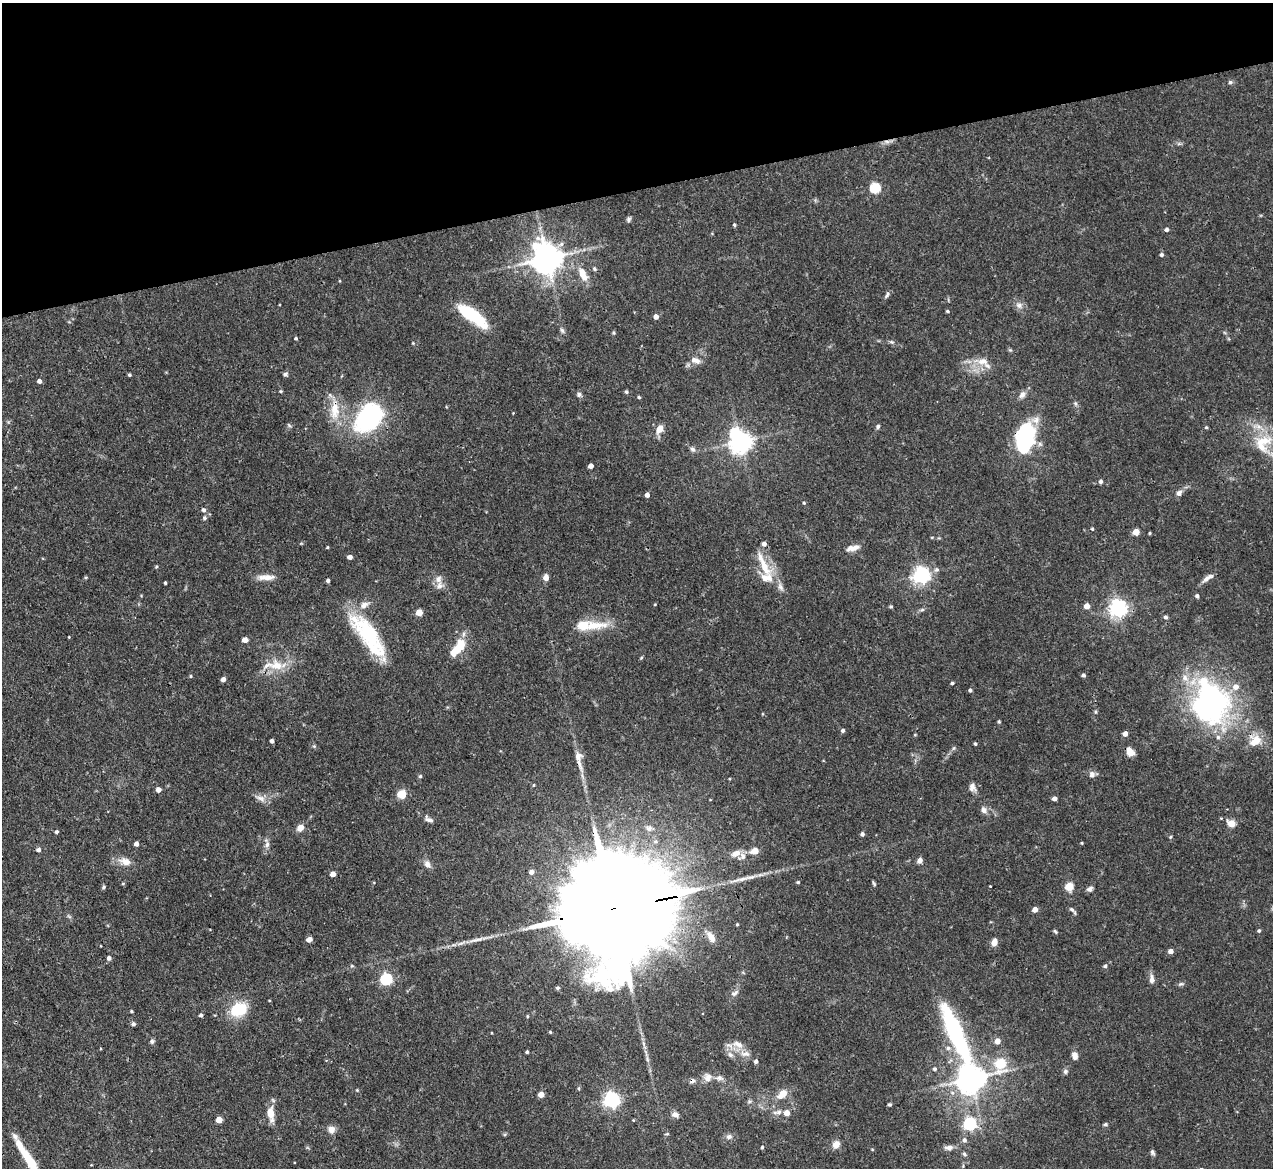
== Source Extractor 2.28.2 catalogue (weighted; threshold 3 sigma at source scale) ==
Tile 3 of 4 x 4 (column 3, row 1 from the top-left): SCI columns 2543-3813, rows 3760-4925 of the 5085 x 5067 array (HDU 1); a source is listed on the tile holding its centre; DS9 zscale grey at full resolution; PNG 1275 x 1170 px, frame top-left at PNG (2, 3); no overlay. Shown black and unused: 16% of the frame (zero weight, under 3 of 4 exposures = <1% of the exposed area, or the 3 px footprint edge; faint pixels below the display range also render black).
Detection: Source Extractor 2.28.2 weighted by HDU 2 'WHT'; one run over the whole footprint, this tile lists its part. Background 0.0807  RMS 0.0035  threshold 0.0159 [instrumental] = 3 sigma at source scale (4.5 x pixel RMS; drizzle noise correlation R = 1.50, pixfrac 1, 0.05/0.05 arcsec/px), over >= 5 px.
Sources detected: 215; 5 inside a brighter object's white glare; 3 cosmic-ray / hot-pixel residue — not listed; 20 inside a brighter listed object's ellipse — not listed separately; the other 187 listed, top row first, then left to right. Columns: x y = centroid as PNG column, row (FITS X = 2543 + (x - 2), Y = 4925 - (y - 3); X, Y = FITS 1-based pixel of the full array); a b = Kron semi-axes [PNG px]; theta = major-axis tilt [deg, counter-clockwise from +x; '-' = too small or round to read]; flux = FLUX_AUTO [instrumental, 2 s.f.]
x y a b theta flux
1230 82 5 5 - 0.62
875 188 5 5 - 29
629 219 7 6 - 0.8
734 225 4 3 - 0.55
1166 230 5 4 - 1
1161 255 5 4 - 0.78
547 258 9 9 - 660
594 269 6 5 - 0.59
583 275 19 9 -63 4.7
340 281 4 3 - 0.28
887 295 11 4 59 0.86
1019 305 9 8 - 1.7
947 311 4 3 - 0.43
472 315 32 10 -35 22
656 317 5 4 - 2.1
562 330 8 5 -63 0.8
614 333 5 4 - 0.44
296 338 4 4 - 0.49
892 342 7 5 -11 0.65
413 343 4 4 - 0.3
695 360 14 8 -20 2.2
983 361 15 9 -2 3.7
285 374 6 6 - 0.75
129 375 3 3 - 0.53
39 381 4 4 - 1.5
281 391 4 3 - 0.41
626 392 5 4 - 0.54
579 394 7 6 - 0.89
1022 395 10 8 61 1.6
639 397 4 3 - 0.52
1075 403 6 4 -45 0.62
335 410 30 12 87 8.1
368 420 39 30 32 37
289 425 7 4 -45 0.51
878 426 6 5 - 0.68
1206 427 4 4 - 0.4
659 429 11 7 62 3.2
1027 434 27 23 -73 23
1262 441 28 13 13 8.5
740 442 7 7 - 280
693 449 8 6 -44 1
591 466 4 4 - 2.2
1101 482 4 4 - 0.95
1179 493 7 6 - 1.5
647 495 4 4 - 1.8
804 503 4 4 - 0.45
203 510 6 5 - 1.1
205 518 6 5 - 0.62
1092 529 4 3 - 0.4
1136 532 5 4 - 5.9
1150 533 3 3 - 0.39
327 547 4 3 - 0.36
855 547 17 6 25 2.3
350 557 4 4 - 1.8
156 566 4 3 - 0.42
764 567 28 11 -61 8.3
937 569 6 6 - 0.87
921 575 6 6 - 140
266 577 23 6 1 3.1
546 578 5 4 - 3.6
1208 578 18 6 33 1.9
328 580 4 4 - 0.83
165 583 3 3 - 0.46
439 585 11 10 - 2.1
1197 596 4 4 - 0.84
891 606 5 3 - 0.42
1087 606 4 4 - 3
1118 608 6 6 - 160
922 610 6 4 2 0.57
419 612 4 4 - 5.8
1166 617 5 4 - 0.91
594 625 40 11 4 8.9
369 634 53 19 -47 27
245 640 5 4 - 2.9
457 649 24 11 62 8.7
641 658 5 4 - 0.4
276 665 22 15 -6 7.6
1083 675 4 4 - 0.88
191 676 5 3 - 0.37
223 679 4 4 - 2
952 683 4 3 - 0.66
970 690 4 4 - 0.76
1211 702 51 34 -83 94
1096 712 6 4 -90 0.43
999 721 4 4 - 0.4
843 730 4 4 - 0.88
1125 734 4 4 - 2.3
915 735 4 3 - 0.29
272 741 4 4 - 1
1255 741 18 14 32 5.8
975 744 4 3 - 0.53
314 746 5 5 - 0.45
954 748 6 4 70 0.52
1130 752 7 6 - 4.9
578 756 12 11 - 2.4
1092 774 8 7 - 1.5
420 776 5 4 - 0.6
534 785 5 3 - 0.32
972 787 11 8 -75 1.8
158 790 4 4 - 2.6
401 794 5 5 - 12
261 798 15 7 -21 2.2
1054 799 4 4 - 2
984 810 10 7 -57 1.6
429 819 13 6 -29 1.6
1231 824 5 5 - 8.9
300 828 8 7 - 2.7
649 828 9 8 - 1.4
56 832 4 4 - 0.68
862 834 4 4 - 1.1
1170 837 5 3 - 0.36
1081 843 4 3 - 0.36
136 844 4 4 - 1.6
267 844 9 6 81 1.4
38 850 5 4 - 1.2
755 851 7 5 10 3.9
736 853 12 7 24 2.7
920 860 7 5 59 1.5
125 861 17 10 -18 3.4
427 864 9 7 -55 2
531 872 4 4 - 1.9
333 874 4 4 - 3.3
798 882 4 4 - 0.43
123 883 4 4 - 0.4
874 883 8 3 -66 0.52
990 886 3 2 - 0.26
1069 886 5 5 - 13
104 887 5 4 - 0.54
1090 889 7 6 - 1.1
611 909 69 23 11 20000
1072 909 9 5 -44 0.89
1035 910 4 4 - 2.9
737 924 3 3 - 0.35
1055 931 7 3 -54 0.45
1259 931 4 4 - 0.58
711 937 12 6 -61 2.5
309 940 5 5 - 2
994 942 9 6 79 2.3
1171 951 4 4 - 2.1
109 958 4 4 - 1.3
352 966 6 3 -18 0.42
1105 966 5 4 - 0.55
386 979 5 5 - 43
1152 979 11 6 -83 1.8
1181 984 8 4 18 0.69
558 988 5 4 - 0.7
735 993 12 6 32 1.3
238 1009 18 13 23 13
131 1011 4 3 - 0.39
201 1015 4 4 - 0.86
527 1016 5 4 - 0.45
133 1024 4 4 - 1.1
550 1032 4 3 - 0.4
956 1034 136 41 -51 74
152 1041 6 6 - 0.78
738 1044 19 9 -20 3.6
527 1052 3 3 - 0.52
730 1055 9 6 -48 1.4
1075 1055 8 6 -76 2.2
756 1061 4 4 - 1.1
1065 1071 7 6 - 0.8
708 1078 12 9 -84 2.3
719 1078 9 7 23 1.3
971 1079 8 7 - 530
357 1090 4 4 - 0.35
541 1094 4 4 - 4.4
782 1094 13 8 43 4.3
611 1100 6 6 - 120
890 1104 4 4 - 0.56
778 1112 14 5 7 1.6
787 1113 5 5 - 3.3
270 1114 16 7 -82 5.2
675 1115 10 7 -25 1.5
219 1120 4 4 - 5.2
633 1120 4 4 - 0.29
970 1124 6 6 - 54
1105 1124 5 5 - 0.58
331 1130 10 8 -79 2.1
667 1134 6 3 8 0.38
729 1137 9 7 15 1.4
964 1140 6 5 - 1.2
836 1144 8 7 - 3.2
762 1147 4 3 - 0.5
949 1148 11 7 0 1.8
1152 1152 7 5 -70 0.82
964 1154 7 5 -37 0.64
30 1160 32 9 -56 11
Overlapping masked pixels (flux is a lower limit): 6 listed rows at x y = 335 410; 1027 434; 578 756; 611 909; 956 1034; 30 1160
Isophote crosses this tile's border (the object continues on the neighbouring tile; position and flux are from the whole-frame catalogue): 1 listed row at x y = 30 1160